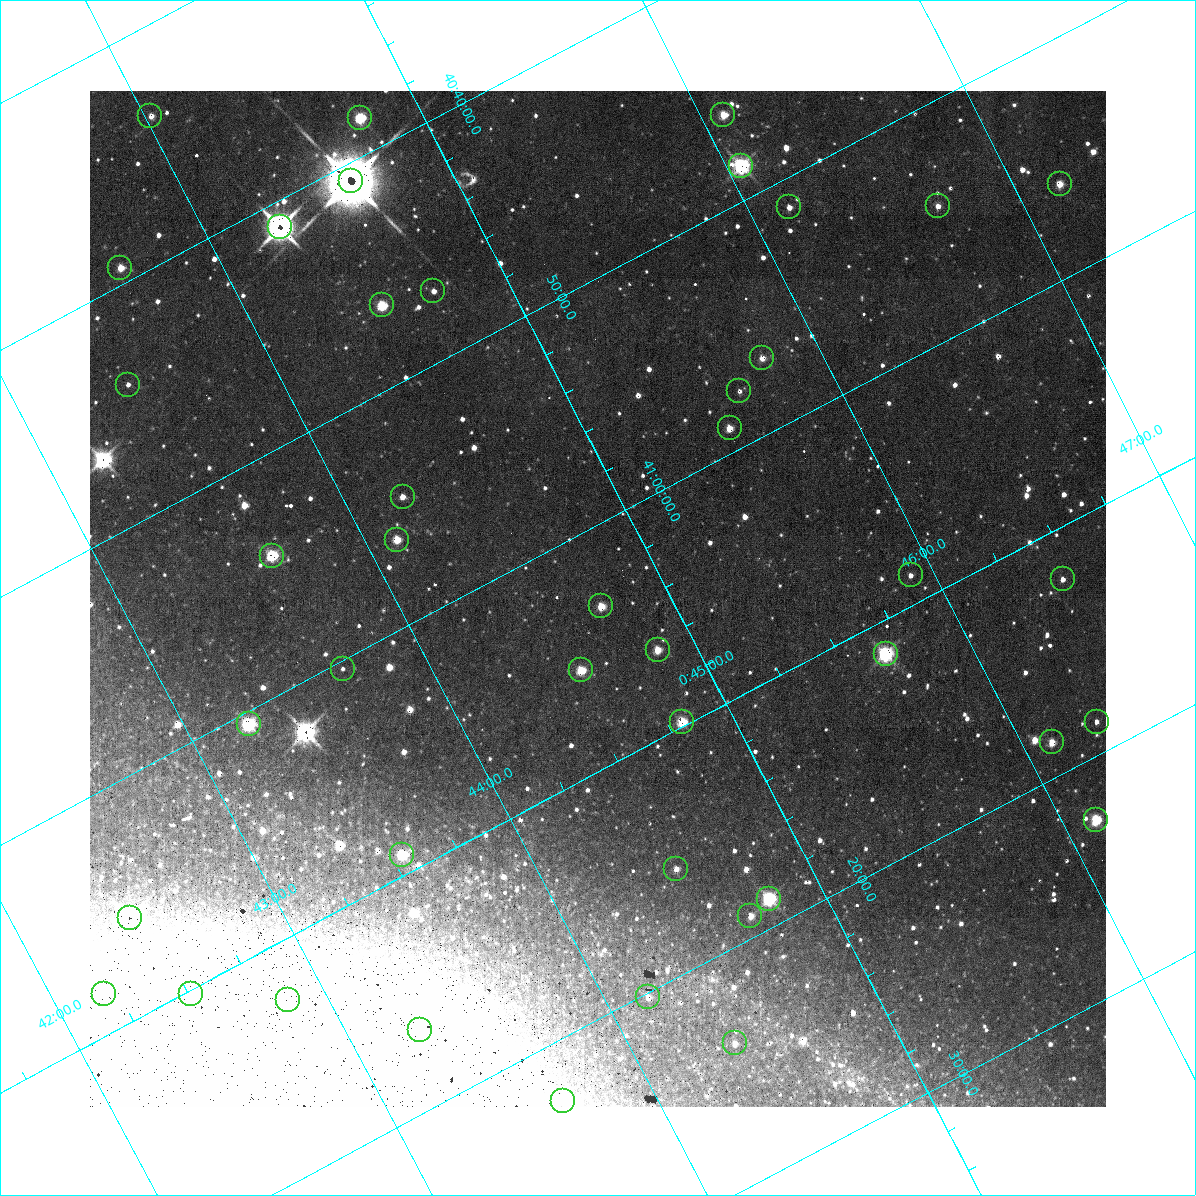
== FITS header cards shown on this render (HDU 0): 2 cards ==
NAXIS1  =                 1016 / length of data axis 1
NAXIS2  =                 1016 / length of data axis 2

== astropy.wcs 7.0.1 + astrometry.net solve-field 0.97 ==
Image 1016 x 1016 px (HDU 0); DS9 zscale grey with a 90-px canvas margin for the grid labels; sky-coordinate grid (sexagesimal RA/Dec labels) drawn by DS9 from the SOLVED WCS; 43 Tycho-2 reference stars matched to detected sources circled (green)
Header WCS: RA---SIN-SIP/DEC--SIN-SIP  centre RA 00:44:44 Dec +41:03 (11.18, +41.05 deg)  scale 2.77 x 2.74 arcsec/px (non-square pixels)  FOV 47.0' x 46.4'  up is +152 deg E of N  parity normal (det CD < 0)
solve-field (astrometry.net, Tycho-2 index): VERIFIED the header's WCS against the Tycho-2 star catalogue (verified at 3 index scales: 15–43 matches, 2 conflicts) and refined it, rather than solving blind
Solved WCS: RA---TAN-SIP/DEC--TAN-SIP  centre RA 00:44:44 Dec +41:03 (11.18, +41.05 deg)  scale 2.77 x 2.74 arcsec/px (non-square pixels)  FOV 47.0' x 46.4'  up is +152 deg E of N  parity normal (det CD < 0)
The solver's refit moves the header's centre by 0.15 arcsec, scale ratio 0.9997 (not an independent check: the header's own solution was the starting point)
Tycho-2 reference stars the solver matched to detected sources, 43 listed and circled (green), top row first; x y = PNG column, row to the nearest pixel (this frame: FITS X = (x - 90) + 1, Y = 1016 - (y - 91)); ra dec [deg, ICRS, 3 dp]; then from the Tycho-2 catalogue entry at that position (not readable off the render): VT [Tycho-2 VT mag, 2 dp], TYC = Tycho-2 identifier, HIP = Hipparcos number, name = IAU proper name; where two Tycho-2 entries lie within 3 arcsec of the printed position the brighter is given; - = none
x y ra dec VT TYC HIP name
723 115 11.521 +40.768 11.20 2801-1657-1 - -
150 116 11.005 +40.563 11.44 2801-988-1 - -
360 118 11.192 +40.640 10.24 2801-1263-1 - -
741 166 11.513 +40.809 7.62 2801-781-1 3597 -
351 181 11.155 +40.679 7.40 2801-1704-1 3494 -
1060 184 11.793 +40.934 11.39 2801-1192-1 - -
938 206 11.673 +40.906 11.79 2801-1149-1 - -
789 207 11.538 +40.854 11.25 2801-697-1 - -
280 227 11.070 +40.685 8.79 2801-887-1 3461 -
120 268 10.908 +40.655 11.40 2801-793-1 - -
433 291 11.179 +40.784 11.39 2801-1484-1 - -
382 305 11.126 +40.775 11.08 2801-632-1 - -
762 358 11.444 +40.946 11.21 2801-1295-1 - -
128 385 10.860 +40.737 12.01 2801-1640-1 - -
739 391 11.408 +40.961 13.31 2801-1224-1 - -
730 428 11.382 +40.982 11.36 2801-1000-1 - -
403 497 11.055 +40.912 11.37 2801-1449-1 - -
397 540 11.030 +40.938 11.35 2801-1210-1 - -
272 556 10.910 +40.904 10.39 2801-1024-1 - -
911 575 11.478 +41.146 12.28 2801-1536-1 - -
1063 579 11.614 +41.203 11.80 2801-1715-1 - -
601 606 11.183 +41.057 10.65 2801-1540-1 - -
658 650 11.214 +41.106 11.27 2801-1352-1 - -
886 654 11.419 +41.190 9.14 2801-1743-1 - -
343 669 10.920 +41.006 12.22 2801-1126-1 - -
581 670 11.135 +41.093 10.71 2801-1503-1 - -
682 722 11.202 +41.163 10.95 2801-1544-1 - -
1097 722 11.579 +41.311 11.32 2805-461-1 - -
249 724 10.809 +41.009 9.29 2801-2078-1 - -
1052 742 11.528 +41.309 10.33 2805-477-1 - -
1096 820 11.532 +41.377 11.15 2805-252-1 - -
402 855 10.886 +41.153 10.99 2801-2037-1 - -
676 869 11.127 +41.260 11.28 2805-390-1 - -
769 899 11.198 +41.314 9.30 2805-117-1 - -
750 916 11.172 +41.318 11.25 2805-108-1 - -
130 918 10.609 +41.097 10.73 2801-2063-1 - -
104 994 10.549 +41.138 12.52 2801-2061-1 - -
191 994 10.628 +41.169 11.22 2801-2073-1 - -
648 997 11.041 +41.336 11.24 2805-2210-1 - -
288 1000 10.713 +41.209 11.21 2801-2008-1 - -
420 1030 10.818 +41.276 11.21 2805-2125-1 - -
735 1043 11.098 +41.398 11.60 2805-2202-1 - -
563 1101 10.914 +41.376 10.74 2805-2142-1 - -